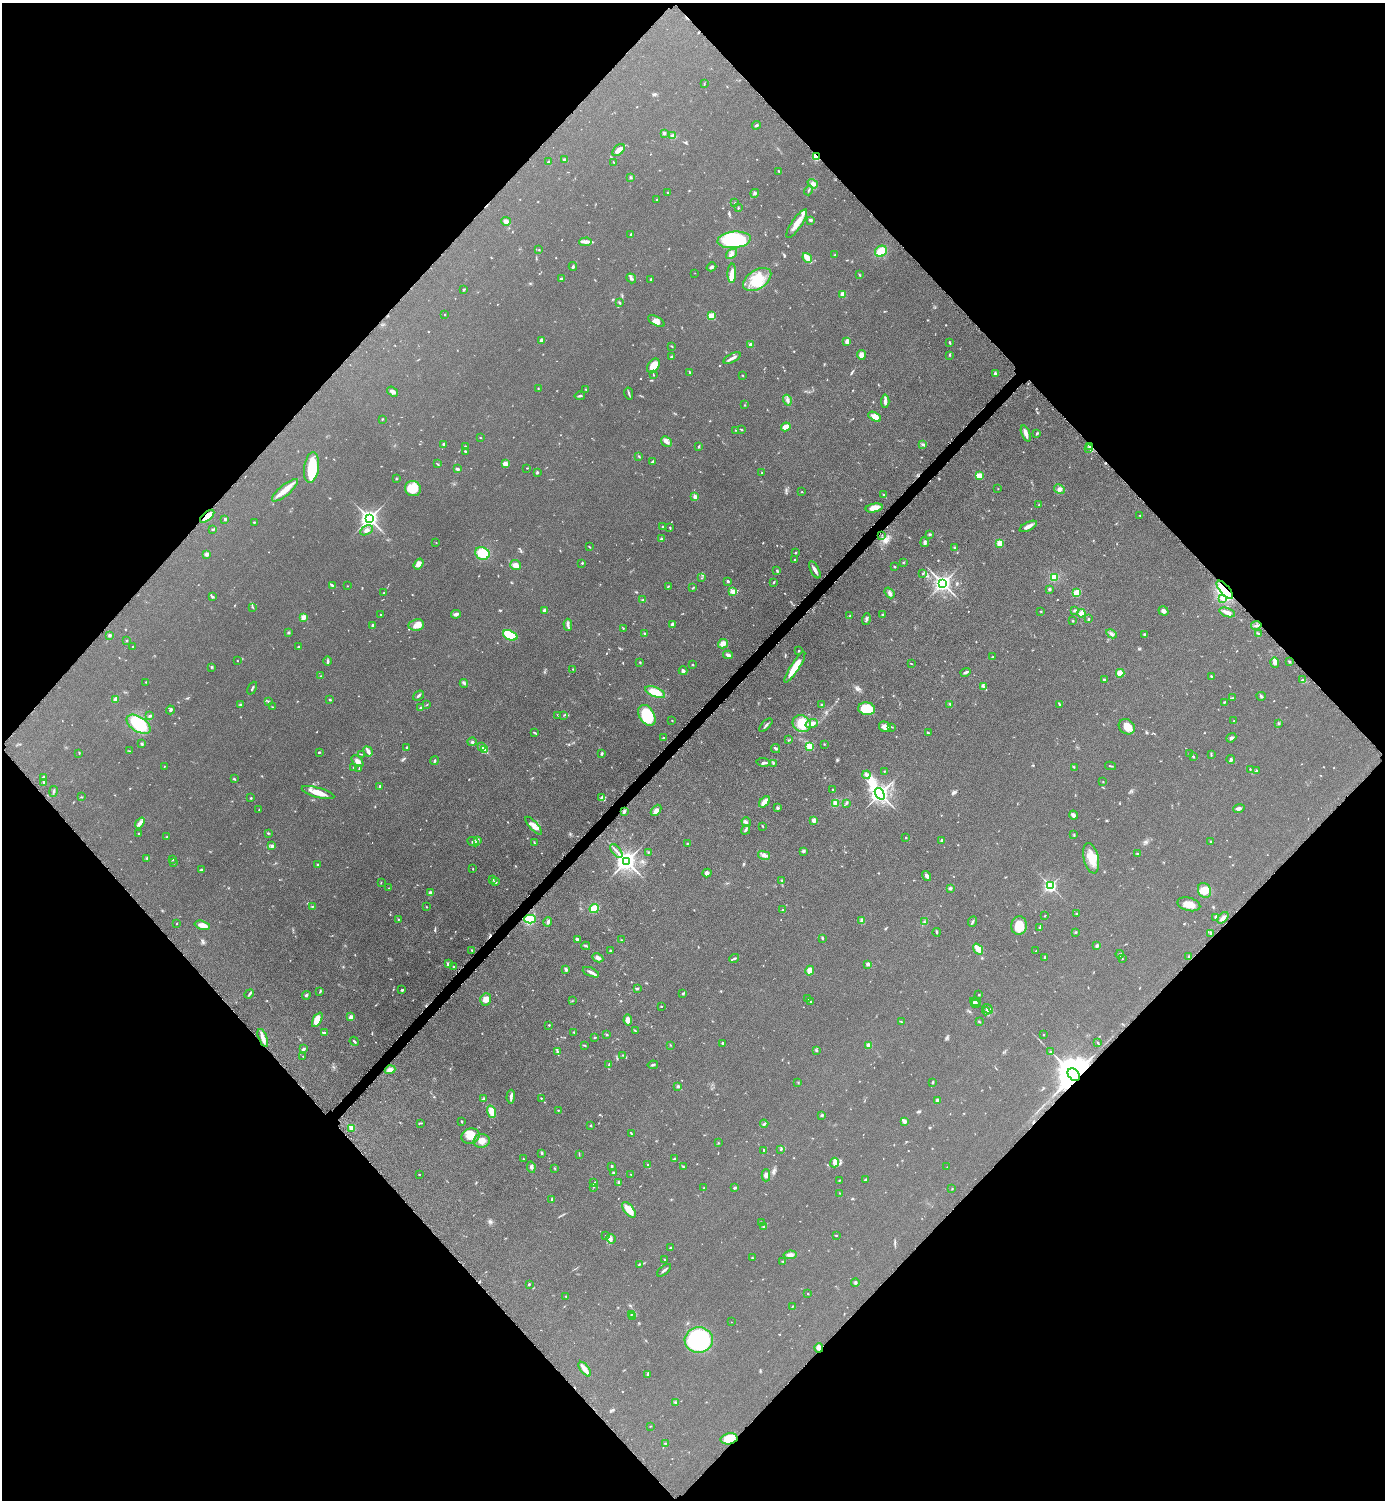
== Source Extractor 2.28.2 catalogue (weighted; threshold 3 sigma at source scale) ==
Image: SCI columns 317-5845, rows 15-6005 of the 6019 x 6019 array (HDU 1 of 3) = the unmasked area's bounding box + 8 px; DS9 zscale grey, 4 x 4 block average (1 PNG px = mean of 4 x 4 image px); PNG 1387 x 1502 px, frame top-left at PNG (2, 3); each listed source drawn as its Kron ellipse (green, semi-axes under 4 px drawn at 4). Shown black and unused: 50% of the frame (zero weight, under 4 of 8 exposures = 1% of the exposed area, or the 3 px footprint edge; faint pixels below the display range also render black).
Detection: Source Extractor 2.28.2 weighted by HDU 2 'WHT'. Background 0.0761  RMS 0.0057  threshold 0.0234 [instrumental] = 3 sigma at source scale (4.09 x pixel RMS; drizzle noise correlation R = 1.36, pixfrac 0.8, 0.05/0.05 arcsec/px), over >= 5 px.
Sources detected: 797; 8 too faint to see at this stretch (4 x 4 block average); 5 cosmic-ray / hot-pixel residue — neither listed nor drawn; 15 coinciding with a brighter row at this scale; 34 inside a brighter listed object's ellipse — not listed separately; of the other 735, all 500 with FLUX_AUTO >= 1.52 (the completeness limit of this list) listed and drawn (235 fainter detections not listed), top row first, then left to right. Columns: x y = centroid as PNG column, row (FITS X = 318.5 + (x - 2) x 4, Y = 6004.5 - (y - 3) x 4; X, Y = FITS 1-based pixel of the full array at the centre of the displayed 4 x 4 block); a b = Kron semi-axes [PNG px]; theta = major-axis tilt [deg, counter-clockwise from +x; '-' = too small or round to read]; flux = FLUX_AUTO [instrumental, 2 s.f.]
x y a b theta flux
704 84 2 2 - 1.8
756 125 4 3 - 4.4
664 133 3 2 - 5.3
673 136 3 3 - 10
619 150 7 4 43 18
816 157 4 2 - 35
565 160 3 2 - 11
548 161 4 2 - 3
613 162 3 2 - 1.7
778 171 2 2 - 2.5
631 177 3 2 - 3.2
813 184 5 4 - 11
809 190 5 2 - 3.1
668 193 2 2 - 4
755 193 4 3 - 5.5
656 199 2 2 - 1.6
735 203 3 2 - 1.6
738 208 2 2 - 2.4
810 220 3 2 - 6.6
506 221 5 4 - 12
797 224 17 5 55 35
631 234 3 2 - 3.7
734 240 17 8 5 250
585 242 6 3 3 11
539 250 2 2 - 2
881 251 6 5 - 48
732 254 6 3 40 9
835 255 2 2 - 2
807 258 5 2 - 65
573 266 4 3 - 4.1
711 267 5 2 - 6
695 273 2 2 - 1.8
732 273 10 4 87 24
859 275 3 2 - 2.6
631 278 5 3 - 6.8
561 279 2 2 - 22
651 279 2 2 - 3.8
757 279 16 9 33 88
464 290 2 2 - 3.7
843 294 2 2 - 74
619 303 3 2 - 4.2
444 315 2 2 - 1.7
711 316 2 2 - 160
656 321 9 4 -28 15
541 340 2 2 - 20
847 341 3 2 - 21
949 342 3 2 - 3.4
751 345 2 2 - 40
672 346 3 2 - 2.2
861 355 5 4 - 18
949 355 2 2 - 2.2
672 357 3 3 - 6.1
732 358 9 3 27 12
653 366 8 5 57 46
690 372 3 2 - 4.3
995 374 3 2 - 7.7
653 375 3 2 - 1.7
742 375 3 2 - 1.7
538 388 3 2 - 2.2
586 390 3 2 - 2
392 392 6 3 -36 12
629 393 6 2 -78 4.1
580 396 5 2 - 4.7
787 400 5 3 - 7.4
885 401 7 3 86 11
745 405 2 2 - 2.1
875 417 7 3 -29 33
382 419 2 2 - 2.2
786 427 5 3 - 41
736 430 2 2 - 1.7
742 430 3 2 - 2.1
1026 434 8 3 -69 18
1037 434 2 2 - 4.5
480 438 2 2 - 1.6
666 441 6 4 -47 12
443 444 4 2 - 4.3
923 444 3 2 - 4.1
699 446 3 2 - 2.8
1090 446 4 2 - 6.9
466 447 3 3 - 4
1089 448 2 2 - 1.9
465 451 3 2 - 3.1
639 456 3 2 - 3
653 461 4 2 - 4.3
437 464 3 2 - 2.3
505 464 4 3 - 17
311 468 15 7 82 95
527 468 2 2 - 2
457 469 4 2 - 5.9
537 472 4 2 - 3.6
762 473 3 2 - 2.1
979 476 2 2 - 140
396 479 2 2 - 1.7
413 489 8 7 - 62
998 489 2 2 - 1.8
1059 489 6 4 -31 11
285 490 16 5 40 36
802 492 2 2 - 1.7
883 495 2 2 - 2.4
695 497 3 3 - 8.4
1039 504 3 2 - 1.7
874 508 8 4 11 30
1140 515 3 2 - 1.6
207 516 8 3 41 33
225 519 2 2 - 15
369 519 3 3 - 1800
254 522 3 2 - 2
662 526 3 2 - 3.4
1028 526 9 3 26 15
670 528 2 2 - 3
213 529 3 2 - 3.3
366 530 7 4 30 13
930 534 3 3 - 3.6
882 535 2 2 - 1.6
661 539 2 2 - 29
925 542 5 3 - 6.4
436 543 2 2 - 1.8
999 543 2 2 - 110
589 547 3 2 - 2.2
955 548 3 2 - 3.7
795 552 2 2 - 3
482 553 7 6 - 73
207 554 3 2 - 11
794 559 2 2 - 1.9
903 562 2 2 - 1.8
582 563 3 2 - 2.8
418 564 6 4 54 18
516 565 5 5 - 20
895 567 2 2 - 4.4
777 570 3 2 - 2.7
815 570 9 3 -64 13
923 574 2 2 - 2.1
1054 577 4 4 - 23
702 578 2 2 - 1.6
728 581 2 2 - 4.7
773 582 3 2 - 3.1
943 583 3 3 - 1600
332 585 4 2 - 7.1
347 586 2 2 - 1.8
668 586 2 2 - 3.3
693 588 4 2 - 2.8
1049 589 3 2 - 5.5
1225 590 11 5 -49 45
733 591 4 3 - 19
384 593 2 2 - 3.4
890 593 6 3 -51 8.1
1077 593 4 3 - 60
213 596 4 2 - 3.6
1222 598 4 3 - 9
643 600 4 3 - 4.2
253 607 4 2 - 2.5
1075 610 3 3 - 4.7
544 611 3 2 - 15
1041 611 2 2 - 3.1
1163 611 5 4 - 9.9
1227 612 8 3 -19 17
1081 613 4 2 - 30
456 614 5 3 - 9.3
381 615 3 2 - 2.9
850 615 3 2 - 2.3
883 615 3 2 - 3
303 617 2 2 - 73
866 619 6 2 74 6.3
1088 619 2 2 - 8
1073 621 2 2 - 2.1
672 624 3 3 - 8.9
373 625 2 2 - 22
416 625 8 5 8 21
568 625 6 3 -86 7.7
1256 625 5 2 - 5.2
623 628 2 2 - 2.2
288 633 3 2 - 2.7
645 634 3 3 - 4.3
1111 634 6 3 -29 8.4
1144 634 2 2 - 13
1259 634 3 2 - 4.8
109 635 3 2 - 7.1
510 635 8 4 -22 96
126 640 2 2 - 2
723 644 5 4 - 21
299 646 4 2 - 3
133 647 2 2 - 5.3
799 651 2 2 - 3.7
728 655 5 3 - 8.5
993 657 3 2 - 2.5
237 661 2 2 - 1.9
328 661 5 2 - 4.1
640 662 2 2 - 2.8
1275 662 5 3 - 12
1289 662 3 2 - 2.6
911 663 3 2 - 1.7
692 665 2 2 - 2.6
211 667 3 2 - 2.7
795 667 18 3 57 69
573 669 2 2 - 1.9
683 671 4 3 - 9.1
966 672 5 2 - 9.7
1120 673 4 4 - 37
321 676 2 2 - 1.8
1211 676 3 2 - 3.7
1104 680 2 2 - 16
1302 680 3 2 - 3.7
145 682 2 2 - 3
464 683 4 2 - 4.5
984 687 3 2 - 4.3
252 688 7 2 64 3.7
655 692 10 5 -22 56
418 695 6 2 38 4.9
1261 696 4 3 - 5.4
1232 698 2 2 - 2.2
116 699 3 3 - 15
330 700 3 2 - 3
269 702 3 2 - 2.5
1224 702 2 2 - 2.5
950 704 3 2 - 2.6
241 705 4 2 - 4
427 705 3 2 - 1.9
822 705 3 2 - 5
1059 705 2 2 - 2.4
272 707 2 2 - 1.6
421 708 2 2 - 6.7
867 709 8 6 -8 130
170 710 4 2 - 4.7
558 715 2 2 - 2
564 715 2 2 - 1.6
647 715 11 7 -59 150
150 716 4 2 - 4.1
672 721 3 2 - 1.5
1234 721 2 2 - 1.8
1278 723 3 2 - 2.6
138 724 13 7 -33 140
802 724 9 8 - 62
812 724 6 3 18 19
766 725 8 2 47 6.2
885 727 6 5 - 15
892 727 3 2 - 1.8
1127 727 8 7 - 42
535 733 2 2 - 2.1
928 733 3 2 - 3.5
663 738 2 2 - 2.6
1231 738 5 3 - 7.2
789 740 2 2 - 1.6
472 742 4 3 - 4.8
141 744 3 2 - 3.1
824 744 2 2 - 1.7
810 746 2 2 - 200
407 747 3 2 - 4.9
481 747 2 2 - 28
776 748 5 2 - 4.5
484 750 2 2 - 160
129 751 3 2 - 2.2
368 751 5 2 - 18
319 752 2 2 - 3
79 753 4 2 - 1.7
361 754 3 2 - 2.3
602 754 4 2 - 4.3
1189 754 2 2 - 2.1
1211 755 3 2 - 2.7
1193 757 3 2 - 3.3
435 760 4 2 - 4.2
1231 760 4 3 - 6.3
357 761 7 3 -43 16
763 762 7 2 -9 6.1
773 763 2 2 - 1.7
164 766 2 2 - 1.8
1110 766 5 2 - 3.3
354 767 2 2 - 3.4
1074 767 2 2 - 1.7
359 769 3 2 - 2.4
1250 769 3 2 - 1.7
884 771 2 2 - 2.4
1257 771 3 2 - 2.4
866 775 4 3 - 9.7
43 777 4 2 - 3
234 779 3 2 - 3.3
44 782 3 2 - 2.8
1103 782 2 2 - 1.9
380 786 3 2 - 6.8
833 790 2 2 - 1.8
53 791 5 2 - 3.4
318 793 17 5 -15 38
880 794 6 3 -53 2100
81 797 2 2 - 2.1
601 797 2 2 - 4.3
251 798 2 2 - 3.1
764 802 7 3 47 29
835 803 3 2 - 18
846 803 2 2 - 1.6
778 808 3 3 - 5.4
1239 808 6 3 13 11
259 810 2 2 - 2.1
656 810 6 4 48 15
624 811 3 2 - 4.1
1073 815 4 3 - 15
814 820 4 3 - 15
746 822 5 3 - 7
140 823 6 3 50 11
534 826 11 4 -48 28
762 826 3 2 - 2.1
746 830 5 2 - 5.8
268 833 3 2 - 2.5
139 834 2 2 - 3.7
1074 835 2 2 - 1.9
166 837 3 2 - 1.9
905 838 2 2 - 1.8
477 840 4 3 - 11
942 841 3 2 - 7.3
1210 841 2 2 - 3.1
473 842 6 3 -24 6.6
534 843 3 2 - 2.2
687 843 2 2 - 4.4
272 846 4 3 - 6.7
616 851 8 2 -51 8.1
648 852 2 2 - 2.4
804 852 3 2 - 2.4
1138 854 3 2 - 3.1
764 855 6 3 -13 11
147 858 3 2 - 2.9
1091 858 15 7 -77 49
173 859 3 2 - 1.9
626 861 3 3 - 2500
174 863 2 2 - 1.5
318 865 2 2 - 6.1
473 869 2 2 - 1.7
202 870 4 3 - 5.7
707 873 4 3 - 10
927 876 5 4 - 10
493 879 3 2 - 2.7
782 880 3 2 - 3.7
496 882 2 2 - 7
381 883 2 2 - 1.6
1050 886 2 2 - 730
389 888 2 2 - 1.8
950 888 3 3 - 4.7
1204 890 7 6 - 44
430 893 3 3 - 11
1189 904 11 6 -15 31
312 906 3 2 - 2.3
426 907 2 2 - 1.6
594 909 5 3 - 45
783 910 2 2 - 1.7
1077 914 3 2 - 4.3
1045 916 2 2 - 1.9
1216 917 3 3 - 6.4
1223 918 7 3 49 12
398 919 2 2 - 1.8
530 919 5 4 - 76
862 921 4 3 - 14
973 921 5 2 - 4.8
548 922 5 3 - 7.9
924 922 3 2 - 2.8
177 923 2 2 - 1.8
202 925 8 3 -15 33
1019 926 9 8 - 59
1040 928 4 2 - 3.5
937 932 4 2 - 2.5
1075 932 3 2 - 2.7
1211 933 3 2 - 2.9
822 938 3 2 - 3.6
577 939 2 2 - 8.5
622 940 3 2 - 2.3
586 946 4 2 - 3.8
1097 946 2 2 - 31
978 949 6 2 -53 51
472 950 3 2 - 3.8
610 950 3 2 - 2.1
1036 951 2 2 - 2.1
1120 954 4 2 - 3.5
1045 957 2 2 - 7.2
1189 957 3 2 - 2.7
598 958 6 3 -28 7.9
734 959 5 2 - 5.1
1122 959 2 2 - 1.8
448 964 2 2 - 7.6
868 964 3 2 - 9.8
454 967 2 2 - 3.4
566 970 4 2 - 9.4
810 971 5 4 - 24
591 972 9 3 -24 11
637 989 2 2 - 6.6
402 990 3 2 - 5.5
320 991 4 2 - 3.1
683 993 3 2 - 2.9
249 994 5 2 - 4.1
306 995 4 3 - 4.5
979 995 2 2 - 2.5
486 999 6 5 - 18
807 999 3 2 - 2.1
572 1001 2 2 - 1.5
810 1001 3 2 - 2.8
976 1002 6 2 -16 4.9
975 1004 4 2 - 4.4
661 1006 2 2 - 2
987 1009 6 2 -41 5.8
986 1011 4 2 - 5.2
351 1017 2 2 - 66
317 1020 8 4 62 35
628 1020 5 3 - 19
902 1022 3 2 - 1.8
979 1022 3 2 - 3
549 1025 2 2 - 2.6
635 1031 3 2 - 2.1
574 1032 2 2 - 1.8
324 1033 4 2 - 3.4
607 1035 2 2 - 2.3
1043 1035 2 2 - 1.8
595 1037 3 2 - 2.6
263 1038 9 3 -69 20
354 1041 5 2 - 3.9
1097 1042 4 2 - 2
723 1043 2 2 - 6
585 1045 3 2 - 2.5
670 1045 2 2 - 1.6
869 1045 2 2 - 73
303 1049 3 2 - 6
817 1051 3 2 - 1.9
557 1052 3 2 - 2.7
1050 1052 2 2 - 12
623 1055 2 2 - 2
303 1056 2 2 - 3.1
609 1064 3 2 - 2.4
653 1065 5 2 - 5.1
390 1070 5 4 - 16
1074 1075 7 5 -47 18000
798 1082 2 2 - 1.6
933 1082 3 2 - 2.8
678 1086 2 2 - 19
511 1097 7 3 88 9.3
541 1098 2 2 - 2.4
484 1099 3 2 - 4.7
937 1100 3 2 - 12
558 1110 2 2 - 1.6
492 1112 6 4 -71 29
822 1115 3 2 - 4.2
904 1121 3 2 - 18
461 1122 3 2 - 2.1
421 1123 3 2 - 2.2
764 1124 4 3 - 4.5
590 1126 2 2 - 2
352 1128 2 2 - 110
631 1133 3 2 - 2.4
471 1136 9 7 18 35
482 1141 8 7 - 25
718 1143 2 2 - 1.9
781 1149 4 2 - 1.6
764 1150 3 2 - 2.8
542 1153 4 2 - 4.6
579 1154 4 2 - 1.9
523 1159 2 2 - 1.9
674 1159 4 2 - 4.6
834 1162 5 4 - 11
648 1165 4 2 - 3.1
612 1166 2 2 - 7.9
531 1167 5 3 - 7.6
683 1167 3 2 - 2.8
947 1167 2 2 - 1.8
555 1168 3 2 - 2.4
613 1173 3 2 - 4.8
631 1174 2 2 - 2.2
419 1175 2 2 - 4.2
766 1175 6 4 90 11
839 1180 3 2 - 2
865 1180 3 2 - 3
594 1183 4 2 - 3.4
619 1183 2 2 - 1.5
593 1187 2 2 - 1.9
704 1188 2 2 - 1.6
734 1188 3 2 - 3.9
952 1189 2 2 - 1.9
840 1193 2 2 - 1.6
551 1200 3 2 - 4.7
629 1210 9 4 -52 46
762 1222 2 2 - 2
764 1227 3 2 - 3.2
836 1235 2 2 - 2.4
605 1236 2 2 - 1.8
611 1239 5 3 - 8
670 1248 4 2 - 2.8
790 1255 6 4 9 15
752 1258 2 2 - 2.3
665 1260 2 2 - 2.8
783 1261 3 2 - 2.1
639 1264 3 2 - 2.8
664 1270 8 2 39 7.5
855 1282 4 2 - 3.7
529 1284 2 2 - 4.9
808 1294 2 2 - 3.8
566 1296 2 2 - 2.1
792 1306 3 2 - 2.4
631 1314 2 2 - 2.2
633 1316 3 2 - 2.1
731 1322 2 2 - 1.6
699 1340 14 13 - 400
819 1348 5 3 - 11
585 1369 8 3 -52 26
648 1375 4 3 - 4.2
676 1402 4 2 - 4
650 1426 2 2 - 1.6
729 1439 8 5 11 76
666 1443 3 2 - 2.6
Overlapping masked pixels (flux is a lower limit): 7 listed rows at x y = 816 157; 1090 446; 207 516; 1225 590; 1074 1075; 819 1348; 729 1439
Diffuse or blended objects may show on this block-average render without a row.